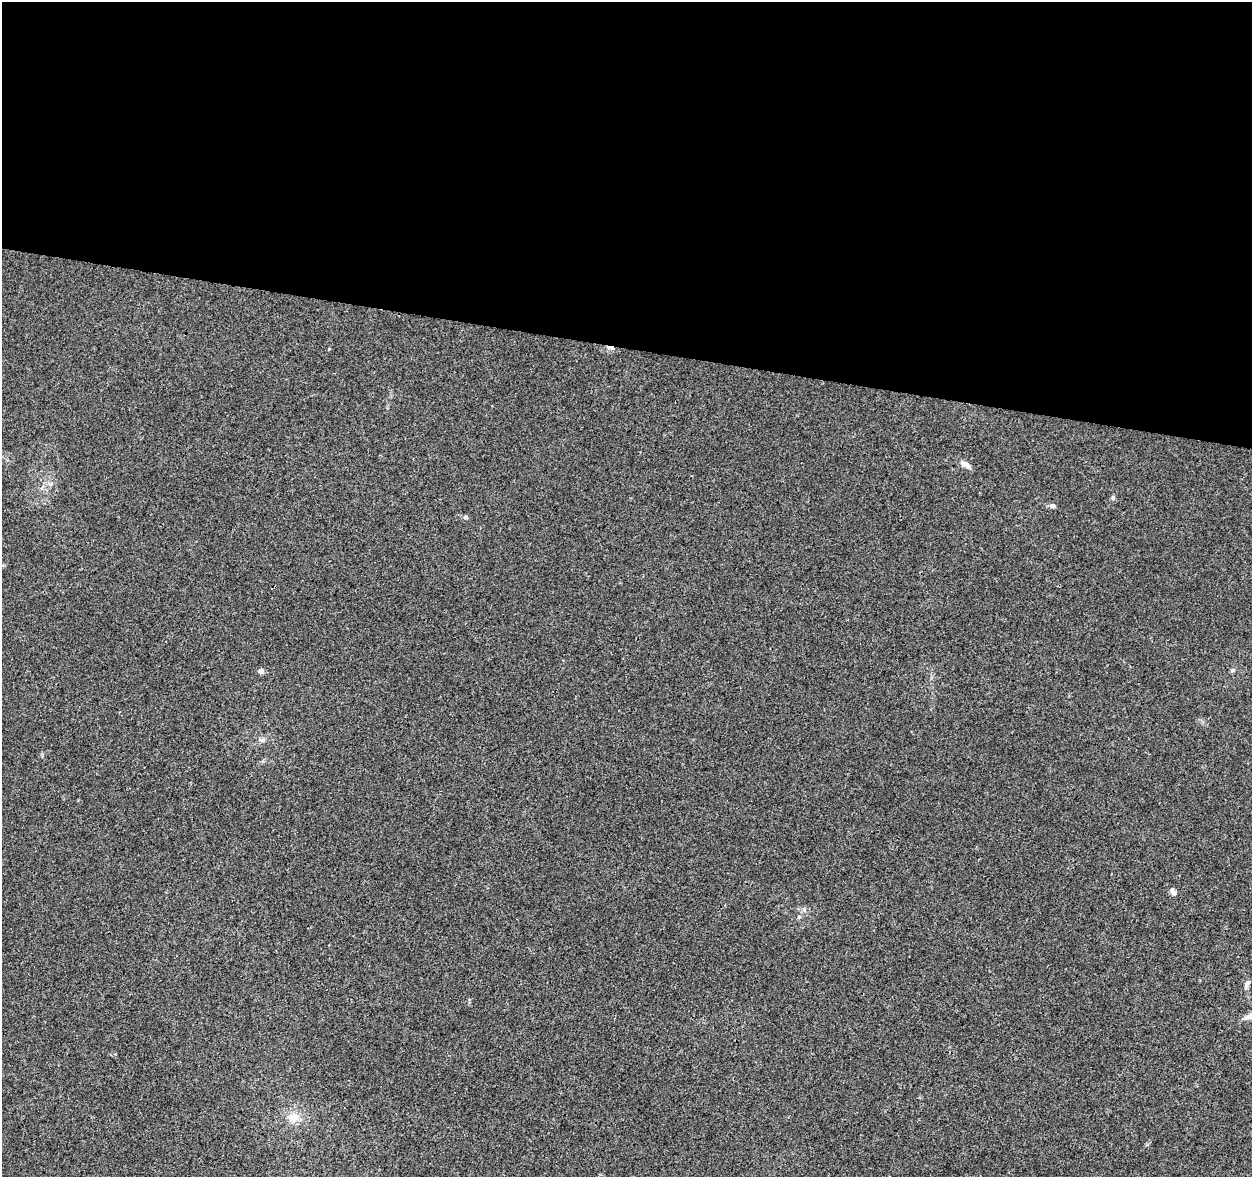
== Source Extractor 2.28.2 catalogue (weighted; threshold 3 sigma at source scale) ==
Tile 3 of 4 x 4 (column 3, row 1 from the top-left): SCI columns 2503-3752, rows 3748-4922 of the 5013 x 5207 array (HDU 1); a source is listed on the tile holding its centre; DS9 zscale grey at full resolution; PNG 1254 x 1179 px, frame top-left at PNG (2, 2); no overlay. Shown black and unused: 30% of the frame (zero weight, under 3 of 4 exposures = <1% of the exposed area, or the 3 px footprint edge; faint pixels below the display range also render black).
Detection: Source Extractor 2.28.2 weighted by HDU 2 'WHT'; one run over the whole footprint, this tile lists its part. Background 0.00629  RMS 0.0027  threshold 0.0124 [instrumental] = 3 sigma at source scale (4.5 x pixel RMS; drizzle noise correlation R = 1.50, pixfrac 1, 0.0396/0.0396 arcsec/px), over >= 5 px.
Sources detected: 12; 1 cosmic-ray / hot-pixel residue — not listed; the other 11 listed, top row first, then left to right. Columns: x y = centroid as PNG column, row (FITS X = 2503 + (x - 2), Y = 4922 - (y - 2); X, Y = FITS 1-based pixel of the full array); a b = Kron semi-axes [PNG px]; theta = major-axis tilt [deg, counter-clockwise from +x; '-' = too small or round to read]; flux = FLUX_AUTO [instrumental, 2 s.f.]
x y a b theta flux
965 464 14 6 -34 1.6
1113 498 6 5 - 0.49
1053 506 7 6 - 0.66
1232 670 6 5 - 0.44
261 671 8 7 - 0.71
262 740 8 6 -15 0.73
1173 892 11 6 -64 0.99
799 917 5 5 - 0.35
1246 986 10 5 75 0.82
1251 1016 21 7 28 2
293 1117 16 12 -8 3.5
Isophote crosses this tile's border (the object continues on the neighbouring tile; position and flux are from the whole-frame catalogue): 1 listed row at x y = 1251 1016